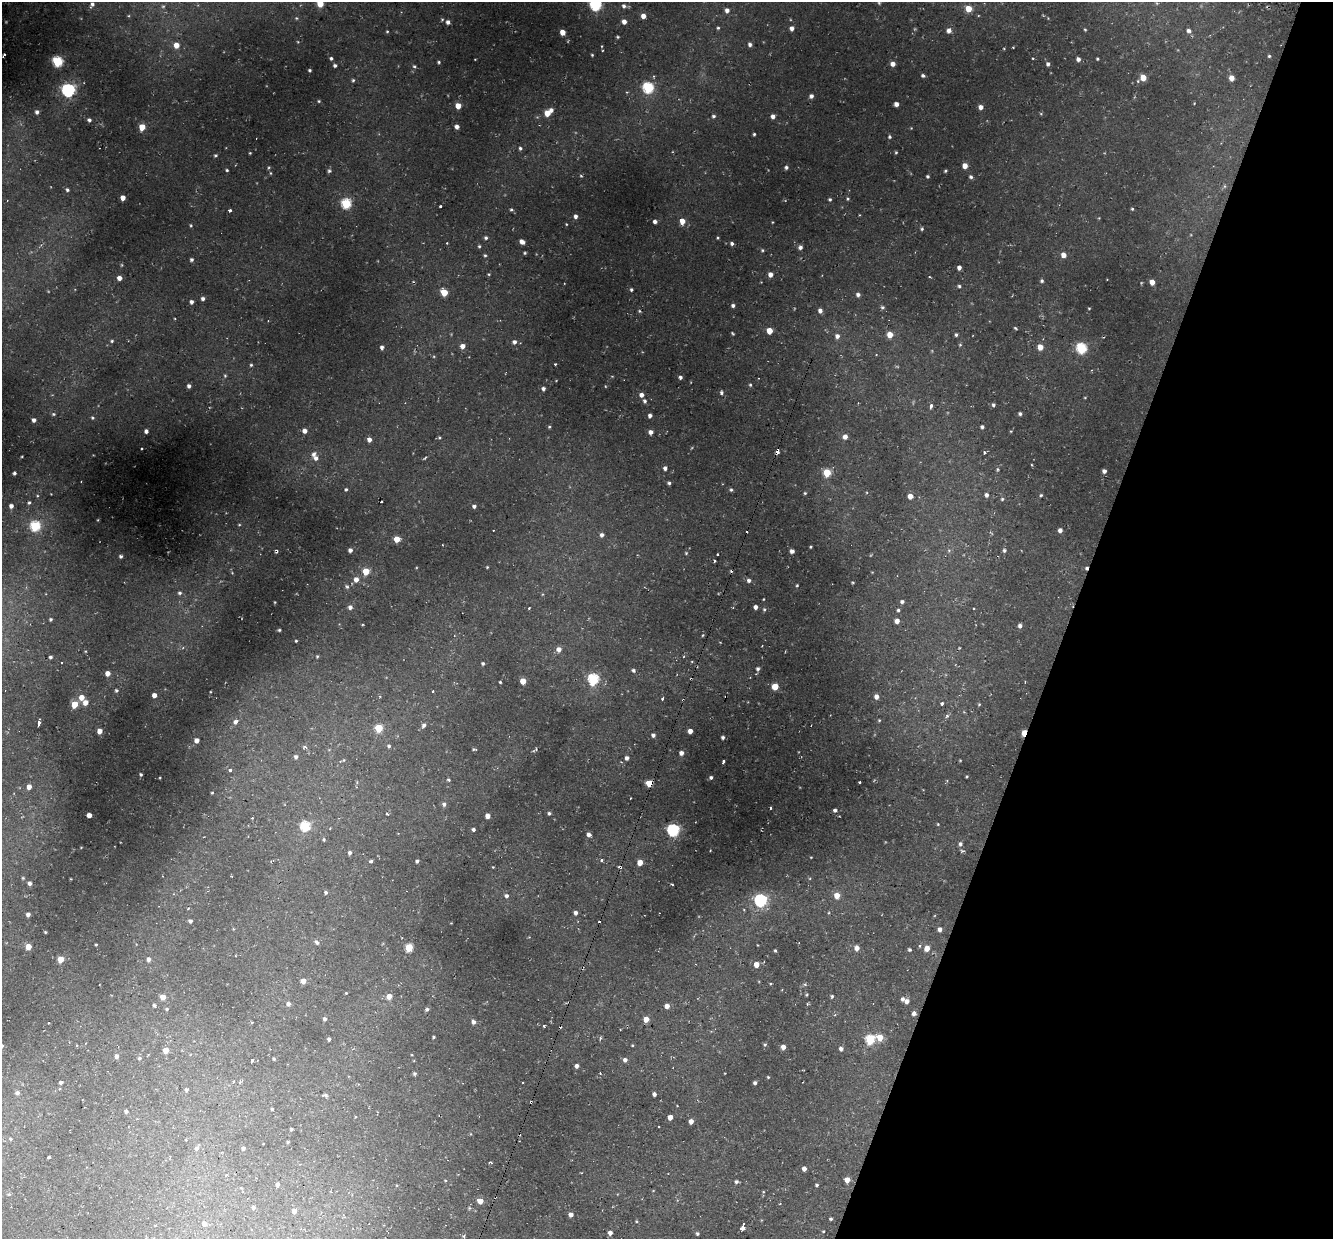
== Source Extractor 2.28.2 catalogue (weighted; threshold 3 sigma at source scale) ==
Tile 8 of 4 x 4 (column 4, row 2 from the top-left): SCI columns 4014-5344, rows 2846-4082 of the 5450 x 5447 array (HDU 1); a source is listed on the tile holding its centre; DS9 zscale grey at full resolution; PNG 1335 x 1241 px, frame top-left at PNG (2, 2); no overlay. Shown black and unused: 20% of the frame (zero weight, under 2 of 3 exposures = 6% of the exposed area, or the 3 px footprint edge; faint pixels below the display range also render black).
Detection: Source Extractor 2.28.2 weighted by HDU 2 'WHT'; one run over the whole footprint, this tile lists its part. Background 0.0372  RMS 0.0052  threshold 0.0235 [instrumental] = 3 sigma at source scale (4.5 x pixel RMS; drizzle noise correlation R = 1.50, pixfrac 1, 0.05/0.05 arcsec/px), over >= 5 px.
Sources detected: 394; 3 too faint to see at this stretch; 15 cosmic-ray / hot-pixel residue — not listed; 1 inside a brighter listed object's ellipse — not listed separately; the other 375 listed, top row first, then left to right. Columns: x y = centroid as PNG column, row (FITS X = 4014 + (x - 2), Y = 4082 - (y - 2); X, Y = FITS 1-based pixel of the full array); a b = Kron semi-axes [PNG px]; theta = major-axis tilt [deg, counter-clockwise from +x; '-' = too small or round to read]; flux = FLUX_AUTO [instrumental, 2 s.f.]
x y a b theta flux
92 4 7 5 59 1.4
320 4 5 4 - 8.1
595 5 6 5 - 54
624 6 6 5 - 1.3
969 9 5 4 - 6.8
727 10 5 5 - 1.7
643 16 5 4 - 2.7
448 22 5 4 - 1.5
624 22 5 4 - 2.5
718 28 4 4 - 0.58
792 28 4 4 - 1.9
949 30 5 5 - 2
1085 30 3 3 - 0.43
387 31 3 3 - 0.46
1189 31 5 5 - 1.3
562 32 4 4 - 4.3
618 37 4 4 - 0.51
750 44 5 4 - 1
176 45 5 4 - 5
1013 47 2 2 - 0.31
4 54 4 3 - 1.3
592 55 3 3 - 0.46
1269 56 3 3 - 0.51
331 58 4 4 - 0.81
1078 59 4 4 - 1.6
1097 59 3 2 - 0.45
57 61 5 5 - 35
439 62 4 3 - 0.54
893 64 4 4 - 2.6
1048 64 4 4 - 1.1
335 66 4 3 - 0.96
414 66 5 4 - 0.77
310 70 3 3 - 0.74
923 76 4 4 - 0.95
1143 78 5 5 - 6.7
1232 78 5 4 - 3.8
353 80 4 4 - 0.62
648 88 6 5 - 43
68 90 6 6 - 80
811 96 4 4 - 1.5
319 101 4 3 - 0.47
896 104 4 4 - 2.3
458 106 4 4 - 5
981 107 4 4 - 2.4
551 110 5 4 - 1.5
37 112 5 5 - 1.3
547 113 5 5 - 6.5
713 116 5 4 - 0.81
773 116 4 4 - 2
89 120 6 5 - 1
142 127 5 5 - 6.4
457 127 4 4 - 2.2
754 134 3 3 - 0.57
889 137 4 4 - 0.64
520 148 4 4 - 0.89
896 152 4 3 - 0.49
250 153 3 3 - 0.4
215 155 5 4 - 0.63
965 166 4 4 - 4
786 167 5 4 - 0.87
227 170 4 3 - 0.55
329 171 5 4 - 0.75
945 171 4 3 - 0.58
271 173 5 3 - 0.42
927 176 3 3 - 0.74
971 177 5 4 - 0.97
1225 186 6 4 90 0.62
67 190 5 5 - 0.84
123 198 4 4 - 3.3
830 199 4 4 - 0.69
848 199 4 4 - 0.53
346 204 5 5 - 33
440 207 3 3 - 1.5
1132 209 4 4 - 0.52
230 210 3 3 - 1.1
511 210 5 4 - 0.7
575 216 5 4 - 1.3
655 221 4 4 - 1.5
682 221 5 5 - 4.4
566 224 4 2 - 0.32
191 225 4 4 - 0.48
922 229 5 3 - 0.62
486 238 5 4 - 0.87
717 238 3 3 - 0.45
522 242 5 4 - 2.6
447 243 3 2 - 0.32
732 243 5 4 - 1.1
479 246 4 4 - 0.56
800 247 5 5 - 1.3
762 250 4 4 - 0.58
525 253 4 3 - 0.53
485 255 4 3 - 0.57
1064 255 5 4 - 3.5
192 259 4 4 - 0.97
959 268 4 4 - 1.7
489 274 4 3 - 0.43
770 275 4 4 - 2.6
119 278 4 4 - 2.5
1042 281 4 4 - 0.81
1152 282 5 4 - 4
959 286 4 3 - 0.7
631 290 4 4 - 0.75
444 292 5 4 - 11
858 295 5 5 - 1.4
203 299 4 4 - 1.3
191 302 4 4 - 1.5
733 305 4 4 - 0.91
883 307 5 5 - 0.77
1089 308 3 2 - 0.35
639 311 5 3 - 0.49
820 311 5 5 - 1.9
1015 328 5 3 - 0.49
769 331 5 4 - 6.1
732 333 4 2 - 0.45
890 335 5 5 - 6
956 335 4 3 - 0.78
837 336 6 5 - 2.2
112 341 5 4 - 0.6
514 342 5 5 - 1.5
960 345 4 4 - 0.5
462 346 5 4 - 3.1
382 347 4 4 - 1.2
1040 347 5 5 - 4.9
1081 348 6 5 - 38
876 355 3 2 - 0.33
555 364 3 3 - 0.77
251 365 4 4 - 0.61
225 376 5 4 - 0.52
680 377 4 4 - 1.1
750 385 4 3 - 0.54
189 386 4 4 - 1.4
543 389 4 3 - 1.3
721 393 5 4 - 0.85
641 395 5 5 - 2.2
645 401 5 4 - 0.94
993 405 4 4 - 0.91
931 406 5 3 - 3.8
54 414 5 4 - 0.64
1020 414 4 3 - 0.94
650 416 4 4 - 1.4
92 418 5 4 - 0.68
34 420 4 4 - 1.6
549 427 4 4 - 0.53
982 427 4 4 - 1
146 431 4 4 - 1.6
305 431 5 5 - 2.4
1011 431 4 3 - 0.39
651 432 4 4 - 1.9
845 437 5 4 - 2.5
369 439 5 4 - 2.2
141 449 3 3 - 0.86
777 451 5 3 - 3.5
984 452 3 3 - 1
316 458 7 6 - 2
665 468 4 4 - 1.5
1104 471 4 4 - 1.6
14 473 4 3 - 0.96
827 473 5 5 - 16
669 483 4 3 - 0.89
346 489 5 4 - 0.66
731 490 5 4 - 0.71
805 493 4 4 - 0.52
986 495 5 4 - 1.5
1041 495 4 4 - 0.56
910 496 4 4 - 3.7
1002 499 4 4 - 0.67
29 502 5 4 - 0.72
11 506 4 4 - 1.8
474 506 5 5 - 1
239 525 5 3 - 0.38
35 526 5 5 - 35
1060 530 4 4 - 1.9
602 535 5 5 - 1.4
397 539 5 4 - 6.1
811 547 3 2 - 0.46
350 550 4 4 - 1.6
1004 550 5 4 - 0.92
276 551 4 3 - 0.7
792 551 4 4 - 1.7
686 553 4 3 - 0.42
717 554 3 2 - 0.59
120 556 5 4 - 0.79
714 561 3 3 - 0.69
487 567 3 3 - 0.38
366 571 5 4 - 10
356 579 5 5 - 3
749 580 5 5 - 1.3
797 585 3 3 - 0.45
347 586 7 5 -34 0.81
180 593 5 5 - 0.95
764 599 3 2 - 0.33
902 601 5 3 - 0.73
275 602 3 2 - 0.32
350 607 5 5 - 1.8
755 607 4 4 - 1.4
529 608 3 3 - 0.5
764 609 5 4 - 0.7
898 610 3 3 - 0.69
51 619 3 3 - 0.68
897 621 4 4 - 2.4
1020 626 5 4 - 1.5
279 630 3 3 - 0.56
296 641 3 2 - 0.47
559 649 5 5 - 2.6
317 656 4 4 - 0.47
50 657 3 3 - 0.94
483 663 5 4 - 0.73
758 669 5 5 - 0.87
633 670 5 4 - 0.88
108 673 4 4 - 3.5
593 679 6 5 - 41
523 681 4 4 - 5.9
500 682 3 3 - 0.56
775 686 5 4 - 7.7
116 690 4 4 - 0.82
154 695 4 4 - 2.5
81 697 6 6 - 4
876 697 5 5 - 2.4
662 698 4 3 - 0.89
683 700 3 3 - 0.48
85 702 5 5 - 3.4
75 704 5 5 - 9.2
941 704 3 3 - 1.8
979 704 4 4 - 0.48
879 720 4 4 - 0.47
235 722 7 6 - 2
39 723 5 3 - 5.3
424 725 7 5 64 1.6
379 728 5 5 - 16
100 731 4 4 - 3.9
690 731 4 4 - 3.1
1024 733 5 3 - 7.1
653 735 4 4 - 1.3
723 737 3 3 - 0.94
197 740 4 4 - 2.9
389 746 6 5 - 1.1
474 749 4 3 - 0.59
681 753 4 4 - 2.3
296 757 5 5 - 1.4
627 758 4 4 - 1.5
344 760 5 5 - 0.6
723 762 4 3 - 1.5
230 770 4 4 - 1.9
141 774 3 3 - 0.57
967 776 3 2 - 0.42
711 777 3 3 - 0.92
449 779 5 4 - 0.66
859 782 3 2 - 0.64
649 783 5 5 - 9.8
29 787 5 4 - 2.9
212 793 4 4 - 0.51
630 798 3 2 - 0.37
444 804 6 5 - 1.4
770 808 3 2 - 0.6
835 810 4 3 - 1.1
549 813 4 4 - 0.81
387 814 4 3 - 0.9
89 815 4 4 - 3.1
488 816 4 4 - 3.1
938 824 3 3 - 0.37
305 826 5 5 - 30
473 829 4 4 - 0.97
673 830 6 6 - 63
589 835 5 4 - 1.6
960 844 6 5 - 1.3
350 853 4 4 - 1.1
602 860 3 3 - 0.91
371 861 4 3 - 0.75
417 861 4 3 - 1.1
640 862 4 4 - 5.3
493 867 3 3 - 0.33
620 867 4 3 - 1.5
23 878 5 3 - 0.38
30 883 4 3 - 1.5
326 892 4 4 - 0.87
837 895 5 4 - 5.9
506 896 5 5 - 1.3
760 900 6 6 - 67
744 909 4 3 - 0.35
576 913 5 4 - 1.3
28 914 4 4 - 1.5
190 921 4 4 - 1.1
451 923 3 3 - 0.27
940 929 4 4 - 1.9
45 932 3 2 - 0.37
317 942 6 5 - 1.4
96 945 3 2 - 0.4
28 947 4 4 - 5.5
409 948 5 5 - 16
857 948 5 4 - 3.1
927 948 5 5 - 4.4
909 949 4 4 - 0.72
775 950 3 3 - 0.5
60 959 5 5 - 5.9
149 959 5 4 - 1.4
756 964 4 4 - 4.5
303 981 5 5 - 3.3
346 993 3 3 - 0.44
807 995 3 3 - 0.47
389 996 5 4 - 4
832 996 4 3 - 0.65
163 997 4 4 - 5.2
903 999 5 4 - 1.2
907 1001 5 5 - 2.3
288 1004 6 5 - 1.4
154 1005 4 3 - 0.6
667 1006 5 4 - 2.9
167 1009 4 4 - 0.59
427 1009 5 4 - 0.93
914 1014 5 4 - 1.6
325 1019 5 4 - 1.2
646 1019 5 4 - 4.5
473 1022 5 5 - 1.5
544 1026 3 3 - 1.1
433 1037 3 3 - 0.54
880 1037 5 5 - 7.1
601 1038 5 3 - 0.59
329 1039 4 4 - 1.1
870 1040 6 5 - 23
765 1044 5 4 - 0.65
76 1045 4 3 - 0.47
632 1045 3 2 - 0.39
783 1047 4 4 - 2.6
841 1049 5 5 - 1.4
166 1050 4 4 - 5.6
117 1056 5 4 - 1.8
139 1058 5 4 - 0.85
274 1059 3 3 - 0.54
252 1060 3 3 - 3
625 1060 5 4 - 1.7
576 1066 5 4 - 1.4
600 1073 3 3 - 0.45
414 1074 4 4 - 0.83
768 1077 3 3 - 0.4
61 1082 4 3 - 0.91
234 1082 4 4 - 0.68
523 1083 2 2 - 0.36
755 1083 3 3 - 1
60 1088 3 3 - 0.46
186 1090 6 4 -87 0.71
17 1093 6 5 - 1.5
654 1094 4 4 - 1.4
325 1095 7 4 -7 0.88
531 1102 3 3 - 0.6
272 1109 3 3 - 0.47
126 1111 4 4 - 1.1
670 1117 4 4 - 3.6
691 1121 4 4 - 2.7
291 1129 3 3 - 0.62
11 1139 5 4 - 0.64
186 1140 4 3 - 0.33
288 1142 3 3 - 0.51
197 1148 6 6 - 1.3
243 1148 5 4 - 0.86
49 1157 3 3 - 0.67
491 1162 5 2 - 0.47
804 1169 4 4 - 2.4
847 1180 4 4 - 4.7
736 1182 4 4 - 1
278 1184 5 4 - 1.1
817 1185 3 3 - 0.73
9 1194 5 3 - 0.47
480 1201 5 4 - 5.2
253 1207 5 4 - 1
469 1208 4 4 - 0.46
294 1211 4 4 - 2.4
571 1214 4 4 - 2.5
831 1219 4 3 - 0.63
636 1221 4 3 - 0.45
204 1224 6 5 - 2
742 1228 5 4 - 4
823 1231 4 3 - 0.41
610 1233 4 4 - 2.1
697 1233 4 4 - 0.79
464 1236 4 4 - 0.83
Overlapping masked pixels (flux is a lower limit): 8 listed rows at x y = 777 451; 276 551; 683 700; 1024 733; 649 783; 620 867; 531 1102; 480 1201
Isophote crosses this tile's border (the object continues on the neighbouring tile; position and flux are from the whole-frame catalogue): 2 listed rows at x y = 320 4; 595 5